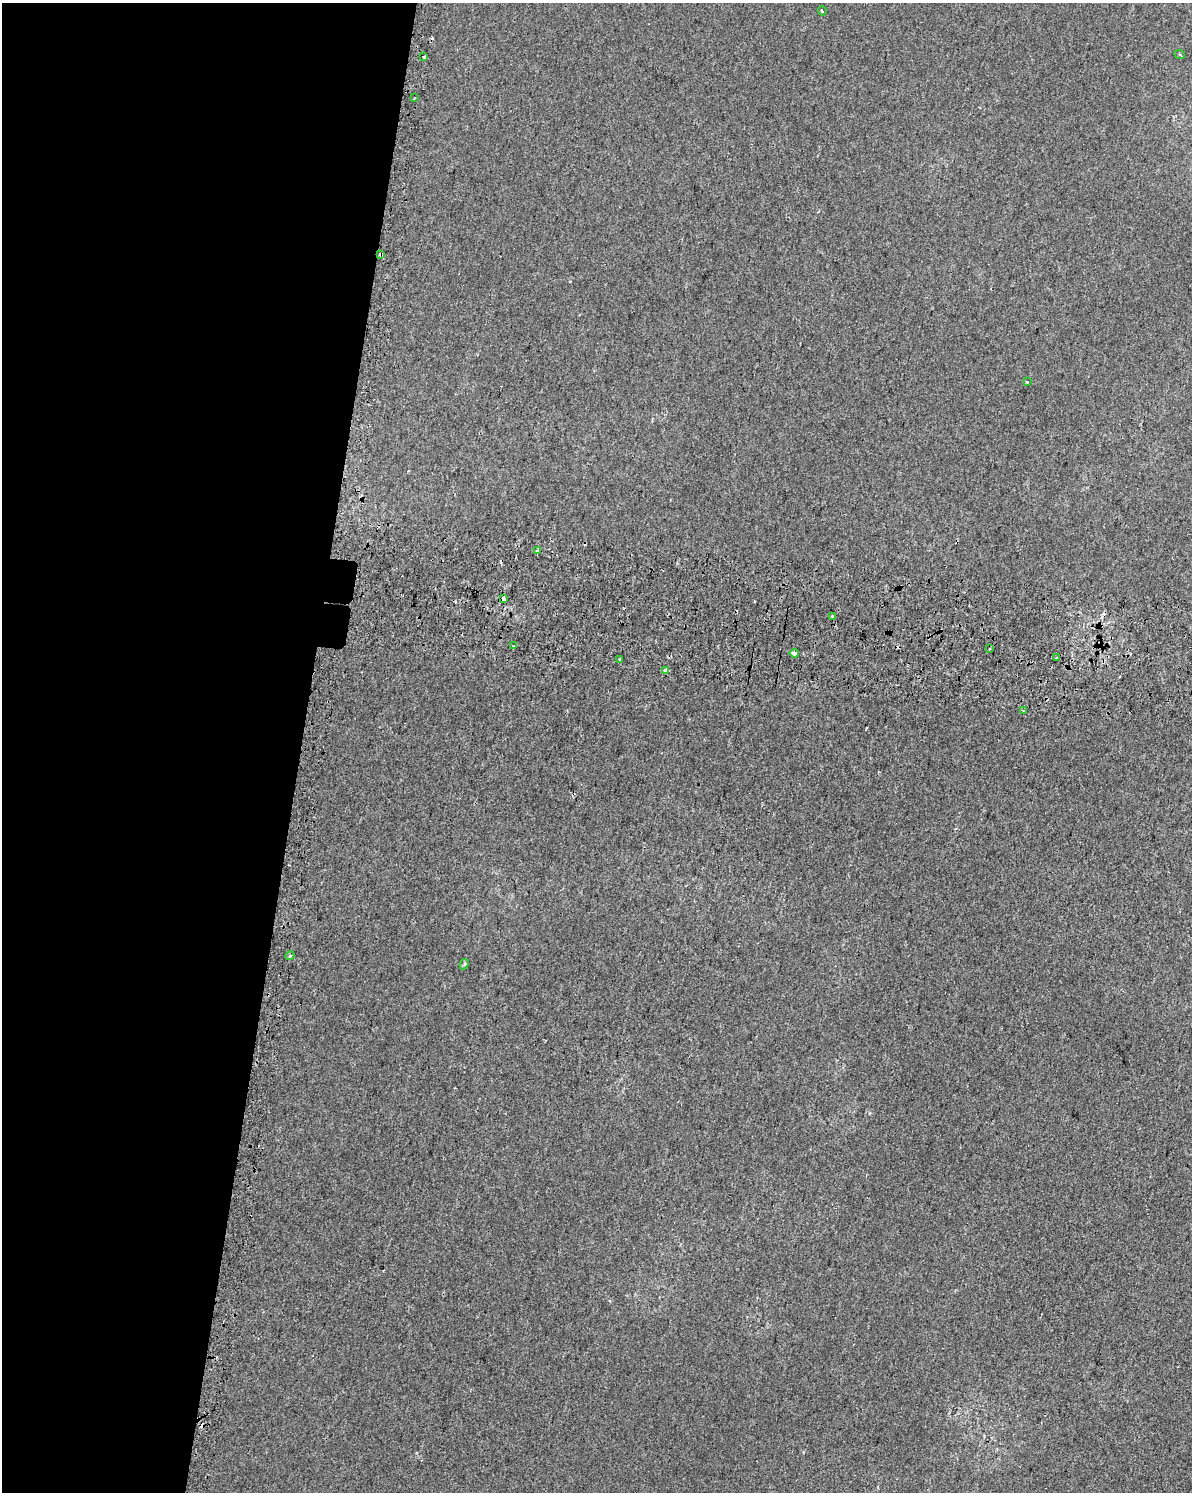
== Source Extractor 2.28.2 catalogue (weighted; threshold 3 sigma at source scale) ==
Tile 5 of 4 x 3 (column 1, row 2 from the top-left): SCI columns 15-1204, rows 1822-3311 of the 4806 x 5072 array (HDU 1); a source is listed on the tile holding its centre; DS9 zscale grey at full resolution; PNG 1194 x 1494 px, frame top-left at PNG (2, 3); each listed source drawn as its Kron ellipse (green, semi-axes under 4 px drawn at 4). Shown black and unused: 25% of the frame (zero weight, under 2 of 3 exposures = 3% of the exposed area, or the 3 px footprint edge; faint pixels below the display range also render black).
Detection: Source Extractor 2.28.2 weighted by HDU 2 'WHT'; one run over the whole footprint, this tile lists its part. Background 2.86e-04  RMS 0.0053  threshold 0.0239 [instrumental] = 3 sigma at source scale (4.5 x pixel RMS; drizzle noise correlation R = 1.50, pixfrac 1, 0.0396/0.0396 arcsec/px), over >= 5 px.
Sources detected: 27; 9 cosmic-ray / hot-pixel residue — neither listed nor drawn; the other 18 listed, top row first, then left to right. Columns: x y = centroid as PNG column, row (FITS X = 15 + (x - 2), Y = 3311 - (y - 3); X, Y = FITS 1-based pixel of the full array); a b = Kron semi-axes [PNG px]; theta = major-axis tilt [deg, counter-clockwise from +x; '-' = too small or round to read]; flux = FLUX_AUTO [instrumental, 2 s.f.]
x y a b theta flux
822 11 4 2 - 0.44
1180 55 5 3 - 0.55
424 57 3 3 - 0.98
415 97 2 2 - 0.57
381 254 4 3 - 4.6
1027 382 3 3 - 1.9
537 551 3 3 - 1.9
504 599 4 3 - 12
833 616 3 3 - 2.3
513 646 3 2 - 0.46
989 649 3 2 - 0.6
794 653 4 3 - 4.2
1056 658 3 3 - 1.2
619 659 3 3 - 1.1
666 670 4 3 - 3.1
1023 710 3 3 - 0.56
290 956 4 3 - 0.98
464 964 5 4 - 0.84
Overlapping masked pixels (flux is a lower limit): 2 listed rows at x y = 381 254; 504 599